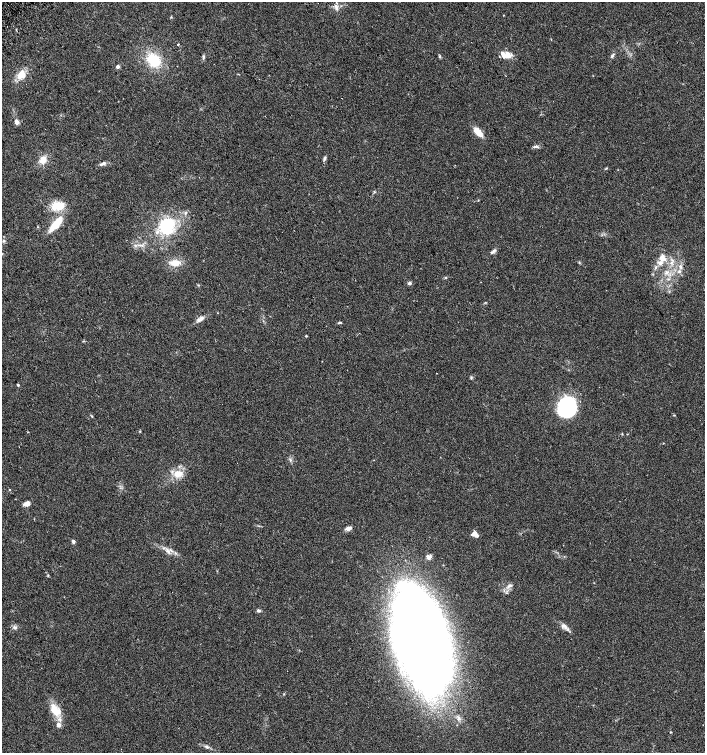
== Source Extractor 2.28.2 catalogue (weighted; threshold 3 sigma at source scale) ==
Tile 11 of 4 x 4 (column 3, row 3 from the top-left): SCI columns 2976-4380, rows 1534-3035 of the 6015 x 6062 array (HDU 1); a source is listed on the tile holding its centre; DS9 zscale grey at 2 x 2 block average (1 PNG px = mean of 2 x 2 image px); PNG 707 x 755 px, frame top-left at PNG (2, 2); no overlay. Shown black and unused: <1% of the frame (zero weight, under 2 of 3 exposures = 2% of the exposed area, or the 3 px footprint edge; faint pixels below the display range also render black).
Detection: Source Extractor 2.28.2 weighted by HDU 2 'WHT'; one run over the whole footprint, this tile lists its part. Background 0.0686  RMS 0.0087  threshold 0.0392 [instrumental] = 3 sigma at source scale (4.5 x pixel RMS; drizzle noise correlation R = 1.50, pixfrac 1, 0.0396/0.0396 arcsec/px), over >= 5 px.
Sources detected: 70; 3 inside a brighter object's white glare — not listed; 3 inside a brighter listed object's ellipse — not listed separately; the other 64 listed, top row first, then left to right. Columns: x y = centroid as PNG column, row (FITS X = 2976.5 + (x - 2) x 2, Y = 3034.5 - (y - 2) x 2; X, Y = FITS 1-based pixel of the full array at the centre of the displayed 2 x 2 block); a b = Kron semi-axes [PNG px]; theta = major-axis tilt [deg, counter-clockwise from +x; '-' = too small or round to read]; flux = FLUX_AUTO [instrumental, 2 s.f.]
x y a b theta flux
336 7 10 4 -81 6.7
178 44 2 2 - 6.7
507 55 9 9 - 17
439 56 4 2 - 1.9
612 56 6 4 60 3.8
203 57 6 3 89 3.4
154 60 17 13 -44 64
118 67 5 4 - 4.5
21 75 12 9 54 23
17 122 3 3 - 26
478 132 10 5 -48 29
536 147 8 3 3 5.3
325 158 7 3 69 3.6
43 160 8 7 - 18
103 164 9 4 25 6.7
606 168 5 2 - 1.4
199 177 2 2 - 0.6
478 200 2 2 - 1.1
58 206 16 10 3 38
185 213 4 3 - 3
56 224 20 6 50 52
167 226 22 19 80 97
4 241 4 4 - 3.5
494 251 7 4 39 5.2
662 258 9 8 - 16
175 263 10 7 -2 22
681 266 6 3 -53 4
656 267 5 3 - 3.1
679 271 5 3 - 3.6
667 272 7 4 30 6.7
445 277 3 3 - 1.7
409 283 4 4 - 4.5
198 285 3 3 - 1.5
200 319 11 5 36 9.1
340 323 5 2 - 2.7
306 336 3 2 - 1.9
471 378 6 2 -90 2
18 385 3 2 - 3.3
572 407 23 11 -79 75
674 415 3 2 - 1.2
92 416 3 2 - 1.7
140 431 3 3 - 1.5
622 434 3 2 - 1.1
178 474 13 10 24 26
9 490 3 2 - 1.2
27 503 7 5 21 11
349 528 8 5 23 7.4
475 534 7 5 -23 13
73 541 5 3 - 4.3
168 551 7 4 -53 7.1
176 553 4 3 - 3.2
428 557 6 5 - 6.8
48 575 3 2 - 1.5
509 586 7 4 34 6.2
258 611 5 4 - 4.2
564 626 12 4 17 6.8
15 627 7 4 -11 4.8
568 629 4 3 - 3.7
421 639 83 35 -77 2500
284 694 2 2 - 1.2
55 710 17 9 -57 35
459 718 6 5 - 6
671 732 3 2 - 1.4
206 747 8 4 -26 4.9
Isophote crosses this tile's border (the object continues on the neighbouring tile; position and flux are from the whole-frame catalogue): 1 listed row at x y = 421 639
Diffuse or blended objects may show on this block-average render without a row.